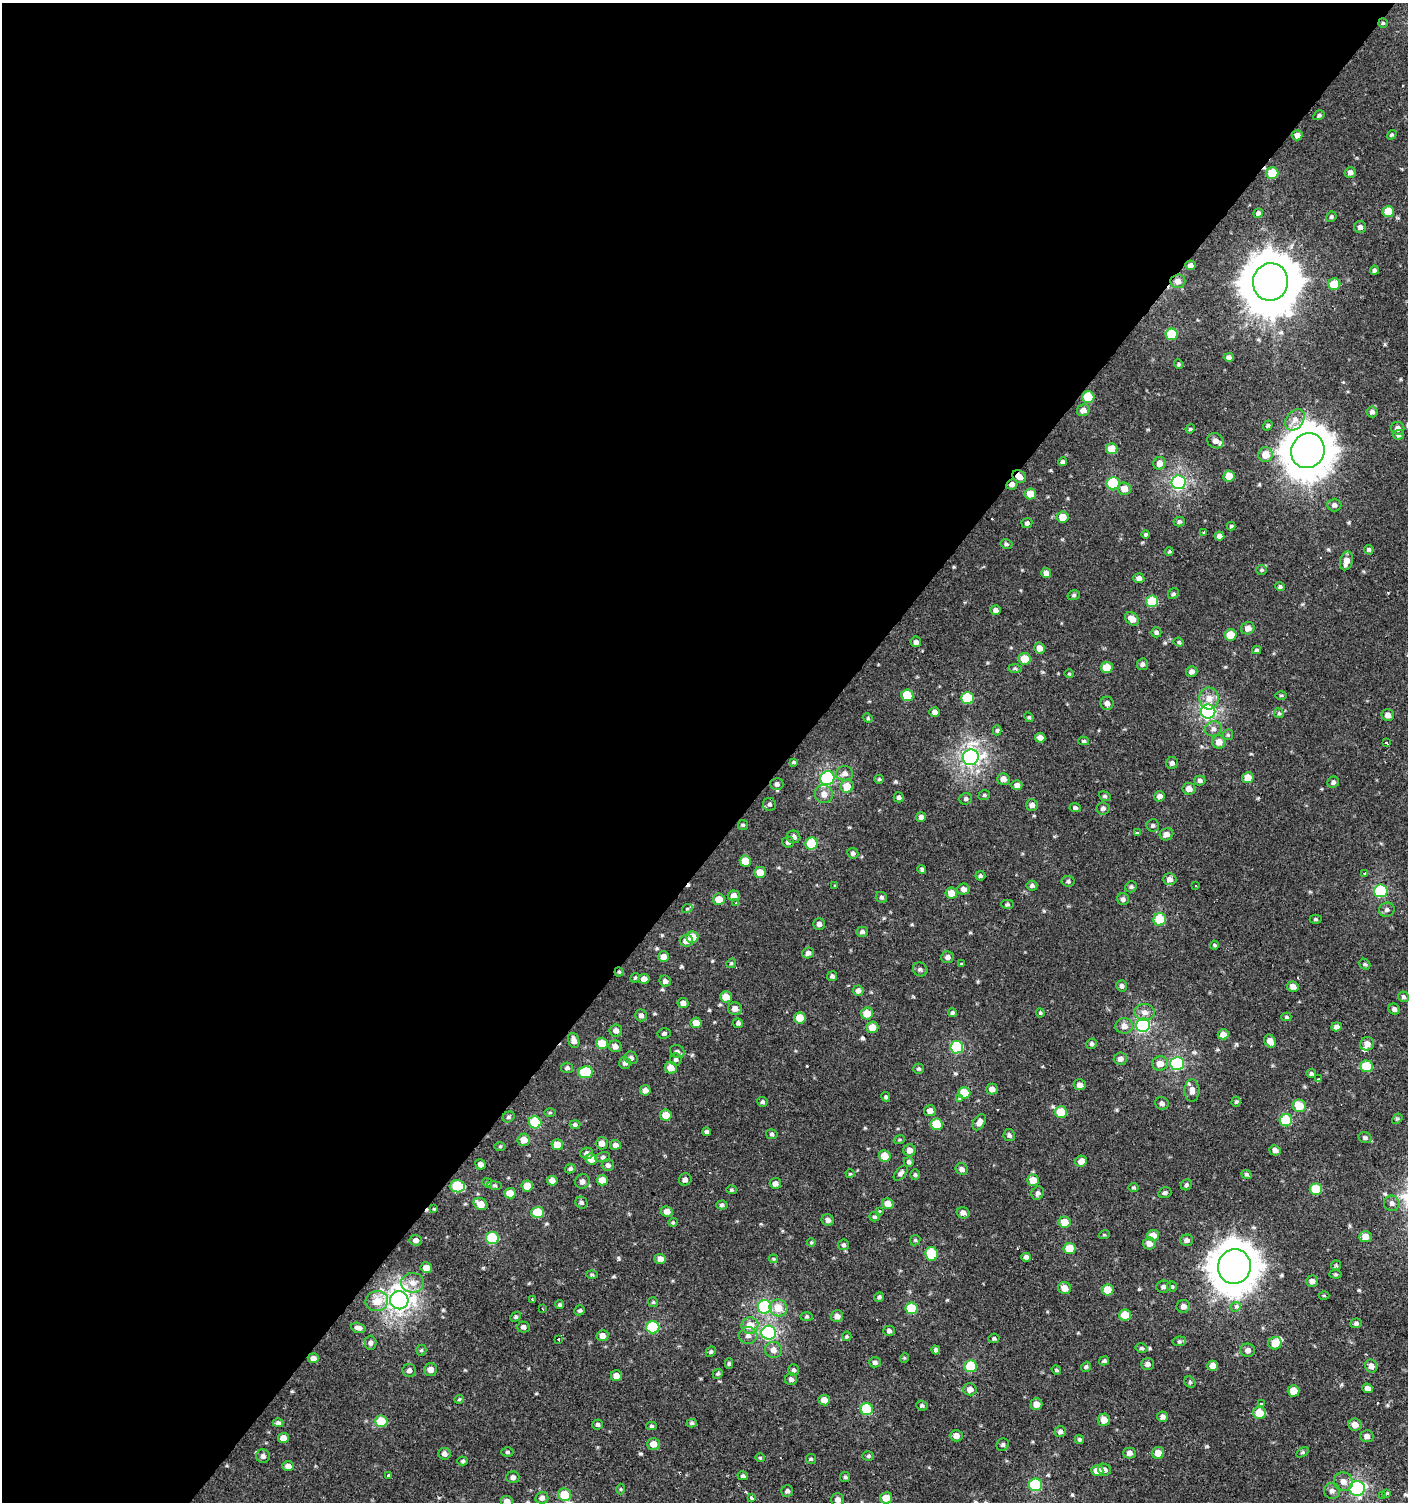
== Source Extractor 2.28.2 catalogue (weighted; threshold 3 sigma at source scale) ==
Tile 5 of 4 x 4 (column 1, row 2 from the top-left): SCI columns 207-1612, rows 3009-4508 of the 6060 x 6037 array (HDU 1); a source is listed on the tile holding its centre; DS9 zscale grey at full resolution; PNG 1410 x 1504 px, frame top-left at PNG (2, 3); each listed source drawn as its Kron ellipse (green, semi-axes under 4 px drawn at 4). Shown black and unused: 56% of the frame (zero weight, under 2 of 3 exposures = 2% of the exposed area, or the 3 px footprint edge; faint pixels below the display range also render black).
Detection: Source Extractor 2.28.2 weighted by HDU 2 'WHT'; one run over the whole footprint, this tile lists its part. Background 0.00107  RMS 0.0038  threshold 0.017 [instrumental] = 3 sigma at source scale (4.5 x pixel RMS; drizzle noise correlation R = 1.50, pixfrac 1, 0.0396/0.0396 arcsec/px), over >= 5 px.
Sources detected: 439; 9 cosmic-ray / hot-pixel residue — neither listed nor drawn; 2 inside a brighter listed object's ellipse — not listed separately; the other 428 listed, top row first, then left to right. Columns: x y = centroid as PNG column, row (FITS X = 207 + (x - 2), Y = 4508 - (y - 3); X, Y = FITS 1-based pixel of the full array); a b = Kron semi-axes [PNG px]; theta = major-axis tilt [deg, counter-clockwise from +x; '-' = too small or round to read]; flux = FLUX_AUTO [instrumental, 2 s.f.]
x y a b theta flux
1383 23 4 4 - 0.44
1319 115 6 4 30 0.57
1297 135 5 5 - 2.1
1392 135 5 4 - 0.45
1350 172 5 5 - 1.4
1272 173 6 5 - 12
1388 212 6 5 - 8.7
1258 213 5 4 - 0.85
1331 217 5 5 - 0.58
1360 227 6 6 - 1.2
1191 265 5 4 - 1.4
1374 270 4 4 - 0.75
1178 281 7 7 - 2
1270 282 19 17 79 1700
1334 284 6 6 - 9
1172 334 6 6 - 14
1229 357 5 4 - 1.3
1179 364 5 4 - 0.46
1088 397 6 6 - 13
1083 410 6 5 - 2.2
1372 412 5 5 - 1.1
1295 420 12 8 54 2.5
1268 425 5 4 - 0.6
1398 428 7 6 - 1.7
1190 429 5 3 - 0.37
1398 435 5 5 - 0.8
1215 441 9 7 -30 2
1112 449 5 5 - 6.2
1308 451 18 16 58 960
1265 455 7 7 - 4.8
1062 462 4 4 - 0.69
1159 463 6 6 - 2.4
1229 476 6 5 - 4.9
1019 477 7 5 -36 2.5
1179 482 7 7 - 78
1113 483 6 6 - 24
1012 484 6 5 - 1.4
1124 489 7 6 - 4
1030 494 5 5 - 5.6
1334 505 7 6 - 1.2
1063 517 6 5 - 4.7
1179 521 5 5 - 0.7
1027 523 5 5 - 0.83
1231 526 4 4 - 0.47
1204 532 3 2 - 0.6
1146 534 4 4 - 0.56
1219 536 5 4 - 1.7
1006 544 6 4 -14 0.68
1369 550 5 4 - 0.57
1169 551 4 4 - 0.39
1346 561 9 6 75 3.2
1261 570 5 4 - 0.47
1046 573 5 5 - 2
1139 578 5 5 - 1.5
1280 587 5 4 - 0.74
1173 594 6 5 - 0.65
1074 595 6 5 - 0.59
1152 601 6 5 - 14
996 610 5 5 - 1.4
1132 619 7 6 - 3.2
1248 628 7 6 - 2.7
1156 632 5 5 - 0.68
1231 635 6 5 - 7.1
916 642 5 5 - 1.1
1179 642 5 4 - 0.48
1039 648 5 5 - 2.6
1257 650 4 3 - 0.57
1025 659 6 6 - 7.1
1142 664 6 5 - 0.98
1107 667 6 5 - 7.4
1015 668 7 4 -2 0.64
1192 671 6 5 - 1.3
1069 674 4 4 - 0.38
907 695 6 6 - 13
1281 695 6 3 0 0.37
967 698 6 6 - 18
1209 698 11 10 - 3.2
1107 703 6 6 - 1.5
1208 711 7 7 - 87
935 712 5 5 - 1.4
1279 713 5 4 - 0.5
1388 715 6 6 - 2
1029 717 5 4 - 0.45
868 718 5 4 - 0.47
1213 729 8 7 - 1.4
997 730 5 4 - 0.62
1228 735 6 5 - 0.58
1040 738 5 5 - 2.5
1084 741 5 4 - 0.49
1219 742 7 6 - 3.1
1386 743 3 3 - 2.6
971 757 8 7 - 130
794 762 4 3 - 0.41
1172 763 6 6 - 1.1
845 773 8 7 - 1.7
827 778 7 7 - 59
1248 778 6 5 - 4.4
879 779 5 4 - 0.45
1003 779 6 6 - 2.4
1200 780 5 5 - 0.84
1333 782 6 5 - 0.93
777 784 6 6 - 1.1
1017 785 5 5 - 1.9
847 786 6 6 - 5.2
1189 789 6 6 - 2.3
824 794 9 9 - 2.5
984 795 6 4 21 0.5
1105 796 6 4 -21 0.56
1160 796 5 5 - 1.8
899 797 5 5 - 0.86
966 799 6 5 - 0.81
769 804 6 6 - 0.82
1032 805 6 5 - 1.4
1075 808 5 4 - 0.69
1103 808 6 6 - 0.99
921 817 5 5 - 1.4
743 825 5 5 - 0.49
1153 825 6 6 - 0.79
1137 833 3 3 - 5.9
1166 834 7 6 - 2
794 837 7 6 - 1.3
788 842 6 5 - 1.2
811 844 6 6 - 14
853 853 6 5 - 0.82
745 861 6 5 - 6
922 869 4 4 - 0.65
760 872 6 5 - 4.1
1364 874 3 3 - 0.7
980 876 5 4 - 0.63
1170 879 7 6 - 2
1068 881 6 5 - 0.77
835 886 4 4 - 0.34
1032 886 5 5 - 0.69
1196 886 2 2 - 0.39
1131 887 6 5 - 0.7
963 889 6 5 - 1.5
1381 891 7 6 - 35
951 893 6 5 - 4.3
734 896 6 5 - 2.6
881 897 6 5 - 0.67
719 899 6 5 - 4.1
1123 899 6 6 - 1.1
736 903 3 3 - 1.3
1007 904 6 4 1 0.53
687 909 5 3 - 0.35
1387 910 8 7 - 0.99
1160 919 6 6 - 14
1316 919 6 4 -1 0.54
819 924 6 5 - 1.3
862 932 6 5 - 0.86
692 937 6 6 - 6.1
686 941 7 6 - 2.9
1214 945 4 4 - 0.41
808 953 6 5 - 1.3
663 957 5 5 - 2.5
947 957 6 6 - 1.4
731 963 5 4 - 0.46
961 964 3 3 - 1.9
1365 964 6 5 - 0.54
920 969 7 6 - 0.87
619 972 4 4 - 0.48
832 976 5 5 - 0.86
635 978 5 4 - 0.43
644 979 5 5 - 2.1
665 981 6 5 - 1.1
1122 986 5 5 - 0.99
1293 987 6 5 - 2.6
858 991 5 5 - 1.4
726 997 6 5 - 5
1403 997 5 5 - 0.69
683 1003 5 5 - 1.8
735 1009 7 6 - 2.2
1394 1009 6 5 - 1.1
1144 1012 10 8 -7 2.2
867 1013 6 6 - 5.6
952 1013 4 4 - 0.69
1040 1013 5 3 - 0.41
641 1015 6 6 - 1.3
1286 1017 5 4 - 0.48
800 1018 6 5 - 6.6
696 1023 5 5 - 2.9
738 1023 5 5 - 0.75
1143 1025 7 7 - 65
1124 1026 9 8 - 2.2
872 1027 6 5 - 5.2
1336 1027 5 4 - 1.5
616 1030 6 6 - 1.6
664 1033 6 5 - 0.69
1223 1034 5 5 - 2.8
574 1040 8 5 -73 1.9
1270 1041 7 5 -55 2.7
602 1043 6 5 - 7.1
1092 1044 5 5 - 0.8
1367 1044 7 6 - 2.4
615 1046 6 6 - 1.9
957 1047 6 6 - 28
677 1052 7 6 - 0.95
631 1058 7 6 - 0.97
676 1059 6 5 - 0.79
1120 1059 6 6 - 1.7
625 1063 6 6 - 1.2
1177 1063 7 6 - 51
1160 1064 8 7 - 3.2
1367 1066 6 5 - 12
567 1068 6 5 - 0.86
671 1068 6 6 - 3.8
918 1069 5 5 - 0.61
585 1072 7 6 - 19
1311 1074 5 4 - 0.59
1319 1079 3 3 - 1.4
1080 1085 6 5 - 1.8
992 1089 6 5 - 1.8
645 1090 5 5 - 2
1192 1091 11 7 -90 2
964 1093 6 5 - 11
886 1097 5 3 - 0.45
960 1098 4 3 - 1.3
762 1102 5 5 - 0.69
1236 1102 5 4 - 0.54
1162 1103 7 6 - 1.1
1299 1106 6 6 - 8.5
930 1111 6 5 - 1.9
1061 1112 6 6 - 10
550 1113 6 4 0 0.39
666 1115 6 5 - 5
509 1117 6 5 - 0.66
1397 1119 6 4 41 0.5
1286 1120 6 6 - 17
535 1122 6 6 - 22
979 1122 9 5 59 1.9
937 1124 6 6 - 12
575 1125 5 4 - 0.7
706 1132 4 4 - 0.65
772 1134 6 5 - 0.67
1009 1135 6 5 - 0.93
1365 1138 7 5 -16 0.81
524 1140 6 6 - 3.8
899 1140 5 3 - 0.4
602 1143 6 6 - 1.9
557 1145 6 5 - 6.3
615 1145 5 5 - 1.6
500 1146 6 4 1 0.37
910 1150 6 6 - 2.2
1275 1150 6 5 - 1.6
587 1153 6 5 - 1.3
885 1156 6 5 - 5.9
603 1157 7 5 10 0.73
591 1159 6 5 - 4.3
1081 1161 6 5 - 2.7
909 1162 5 4 - 0.73
480 1164 5 5 - 2
608 1165 6 6 - 1
570 1169 5 4 - 0.62
962 1169 6 5 - 1.2
901 1173 9 5 49 0.92
850 1174 4 4 - 0.4
1246 1174 5 4 - 0.61
915 1175 5 4 - 0.5
685 1179 6 6 - 1.3
602 1180 5 5 - 5
1033 1180 6 5 - 4.3
552 1181 5 5 - 2.1
582 1181 7 7 - 1.6
487 1183 5 4 - 0.47
775 1183 6 5 - 1.6
495 1185 7 3 -9 0.51
1186 1185 6 5 - 0.64
457 1186 7 6 - 17
527 1186 5 5 - 5.2
1134 1187 5 4 - 0.49
1316 1189 6 5 - 14
731 1190 5 4 - 0.46
510 1193 6 5 - 4.9
1038 1193 7 6 - 0.97
1165 1193 6 5 - 0.83
581 1203 6 5 - 0.86
888 1203 5 5 - 3.6
1392 1203 8 7 - 1.4
480 1204 7 5 -29 4.2
722 1205 6 4 3 0.78
434 1209 4 4 - 0.32
879 1211 4 3 - 0.33
538 1212 6 5 - 14
667 1212 6 5 - 2.8
963 1213 6 5 - 1.6
874 1217 5 5 - 0.55
828 1220 6 5 - 1.6
673 1222 4 4 - 0.45
1064 1222 6 5 - 5
1104 1235 6 3 18 0.39
1153 1235 6 5 - 4.2
1365 1237 6 5 - 3
492 1238 6 6 - 24
416 1240 6 5 - 1.6
915 1240 5 5 - 0.51
1187 1240 6 5 - 1.1
811 1242 4 4 - 0.38
1149 1243 6 6 - 2.5
844 1245 5 5 - 0.72
1069 1248 6 5 - 7
931 1254 7 6 - 18
1026 1257 5 4 - 1.3
660 1259 5 5 - 2.2
773 1259 5 4 - 0.41
1336 1265 5 5 - 0.4
1234 1267 17 16 - 830
426 1268 6 5 - 3
1335 1274 6 4 -6 0.5
592 1275 6 4 -2 0.42
1312 1281 6 5 - 1.6
412 1283 11 10 - 3.1
1163 1287 7 6 - 1
1172 1287 5 5 - 0.56
1064 1288 6 6 - 3.3
1108 1290 6 5 - 6.3
1324 1296 5 3 - 0.34
879 1297 5 4 - 0.65
399 1300 9 9 - 210
532 1300 3 2 - 0.54
377 1301 11 10 - 5.3
653 1302 5 5 - 0.46
560 1305 4 4 - 0.6
1183 1306 7 6 - 1.9
765 1307 7 6 - 48
1236 1307 5 4 - 1.5
778 1308 9 8 - 5.1
911 1308 6 6 - 14
542 1309 2 2 - 0.4
580 1310 5 5 - 0.61
1125 1315 6 5 - 8.4
837 1316 6 6 - 1.8
516 1317 6 4 41 0.66
807 1317 6 3 0 0.5
1356 1323 5 5 - 0.79
750 1325 8 8 - 4.9
523 1327 6 5 - 1
653 1327 6 6 - 25
358 1328 7 5 -14 1.4
889 1331 6 5 - 0.87
769 1333 7 7 - 58
603 1336 6 5 - 2.5
748 1336 9 8 - 1.7
847 1336 5 5 - 0.48
994 1338 5 5 - 0.57
558 1339 3 3 - 2.6
1179 1341 7 5 7 0.7
370 1343 7 6 - 0.98
1275 1343 7 6 - 6
1141 1348 6 4 -13 0.63
421 1350 5 5 - 0.51
773 1350 8 8 - 2.1
936 1350 4 4 - 0.81
1248 1350 7 6 - 1.6
711 1352 5 4 - 0.6
313 1358 5 5 - 1.7
904 1358 5 3 - 0.34
1104 1361 5 4 - 0.6
875 1362 6 5 - 0.91
729 1364 5 4 - 0.6
1148 1364 6 5 - 1.3
971 1366 6 6 - 16
1213 1366 5 5 - 3.1
1371 1366 7 6 - 1.8
1086 1367 5 4 - 0.62
431 1369 6 6 - 2.4
409 1370 6 6 - 1.5
793 1370 5 5 - 0.82
1056 1370 5 4 - 0.44
718 1374 5 4 - 0.5
616 1376 5 5 - 2.3
791 1379 6 6 - 1
1190 1382 6 5 - 0.5
1367 1388 5 4 - 1.7
970 1389 6 6 - 2.1
1294 1391 6 5 - 6.3
459 1399 5 4 - 0.41
824 1400 6 5 - 3.4
1036 1404 6 5 - 3
1261 1404 3 2 - 0.7
922 1406 6 5 - 0.67
867 1409 6 6 - 18
1259 1413 6 6 - 7.7
1163 1417 5 5 - 1.1
1104 1420 6 6 - 3.6
381 1421 6 6 - 11
278 1423 5 4 - 0.85
692 1423 5 4 - 0.53
597 1424 5 5 - 0.74
1355 1425 7 6 - 2.8
652 1426 5 4 - 0.54
1060 1432 6 5 - 1
956 1436 6 5 - 2.4
1367 1436 6 6 - 1.6
283 1438 5 5 - 3.3
1079 1439 5 4 - 0.51
653 1444 6 6 - 2.7
1003 1445 6 6 - 0.74
507 1452 6 4 0 0.61
1303 1452 7 4 32 0.5
1129 1453 6 5 - 1.7
1158 1453 6 6 - 3.9
445 1454 6 6 - 1.3
263 1456 7 7 - 1.2
868 1456 6 5 - 0.56
760 1458 4 4 - 0.37
811 1459 5 5 - 0.48
462 1461 5 4 - 0.62
288 1466 6 5 - 1.9
1104 1470 6 6 - 1.3
1097 1471 6 5 - 4.3
388 1475 3 3 - 1.2
743 1476 5 4 - 0.69
513 1477 6 6 - 1.2
845 1477 5 5 - 0.53
1343 1482 10 9 - 2.4
1035 1485 6 6 - 27
1357 1488 8 7 - 66
621 1489 5 3 - 0.36
787 1491 6 5 - 0.96
1332 1491 8 7 - 1.4
1387 1493 3 3 - 2
564 1495 6 6 - 8.4
1383 1496 3 3 - 0.53
542 1498 6 5 - 1.3
752 1498 4 3 - 2.6
886 1498 6 5 - 4
838 1500 6 6 - 1.9
507 1501 6 5 - 1.8
Overlapping masked pixels (flux is a lower limit): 8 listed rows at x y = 1383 23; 1191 265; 1178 281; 1019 477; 1179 482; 1012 484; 619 972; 1234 1267
Isophote crosses this tile's border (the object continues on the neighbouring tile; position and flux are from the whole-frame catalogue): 1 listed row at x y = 507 1501